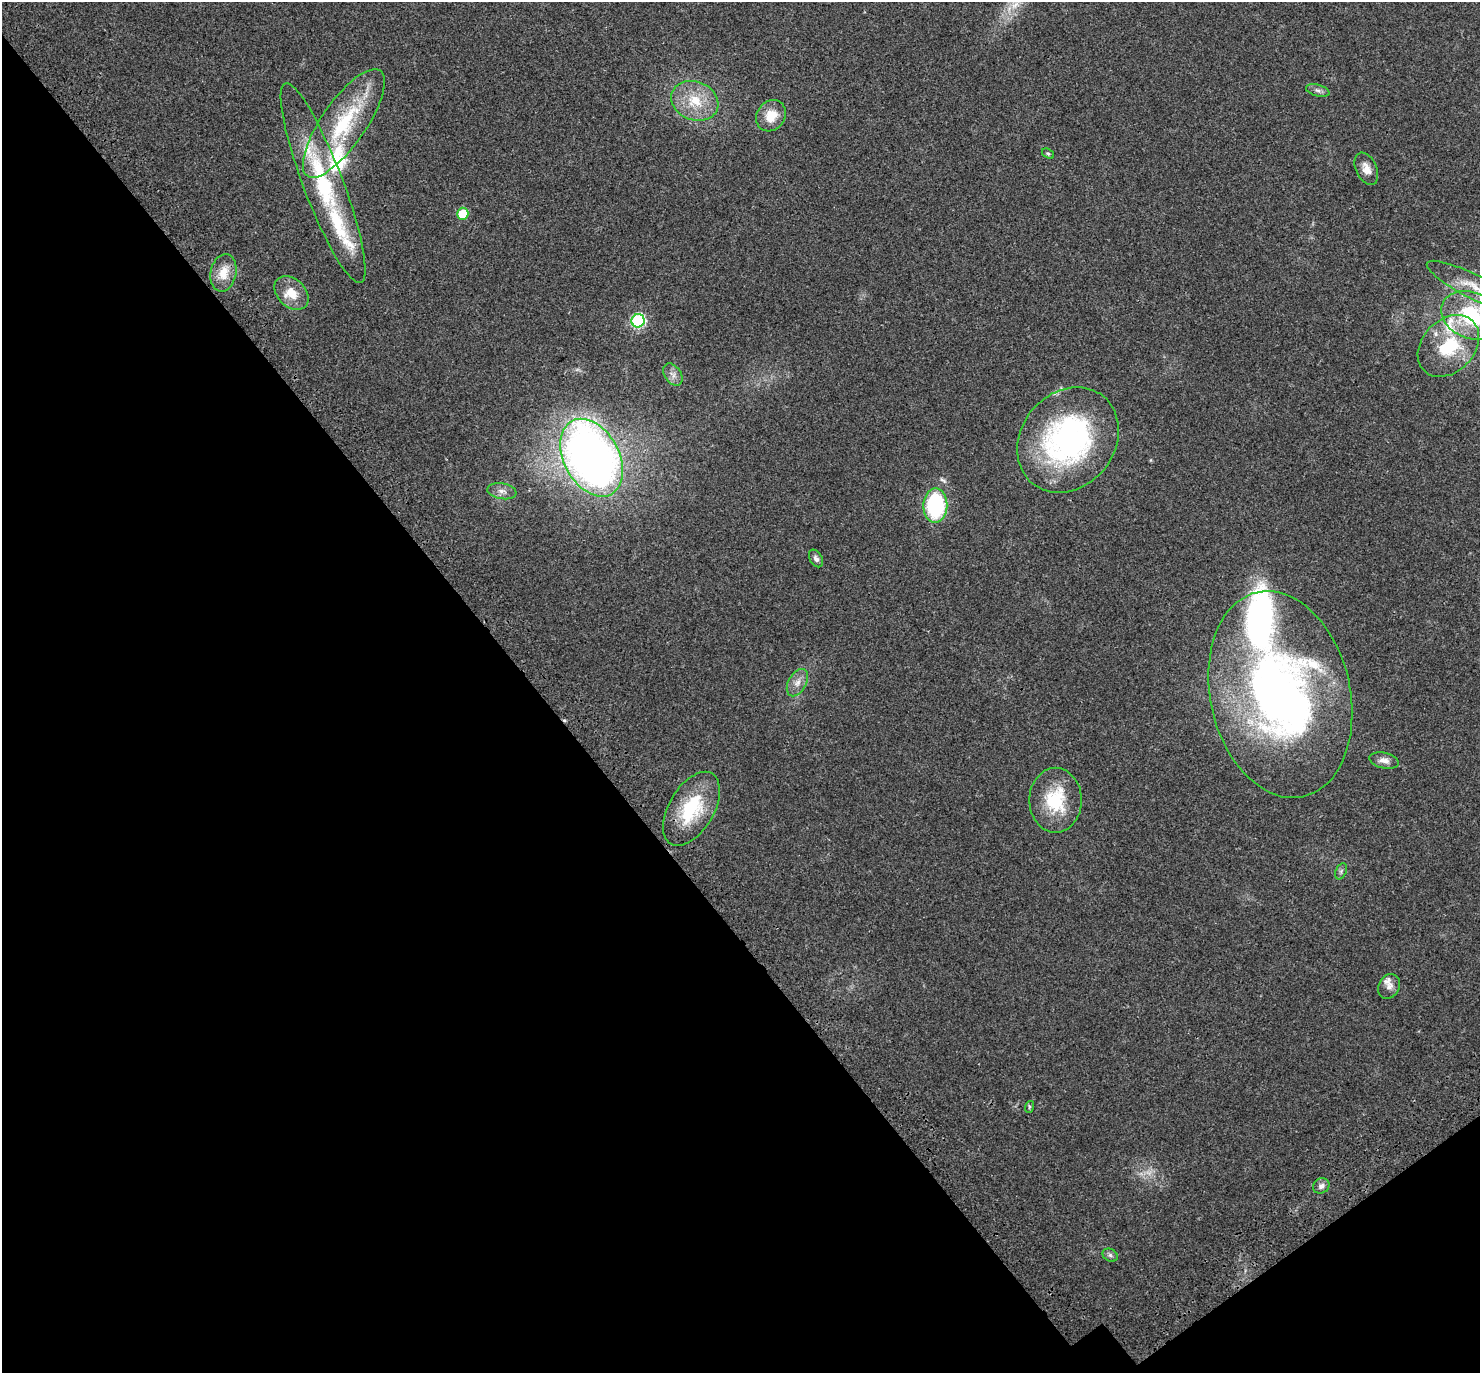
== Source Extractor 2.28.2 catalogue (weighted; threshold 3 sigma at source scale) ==
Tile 14 of 4 x 4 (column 2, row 4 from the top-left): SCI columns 1606-3083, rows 290-1660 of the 6171 x 6121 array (HDU 1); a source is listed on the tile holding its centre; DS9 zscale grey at full resolution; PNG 1482 x 1375 px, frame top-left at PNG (2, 2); each listed source drawn as its Kron ellipse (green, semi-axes under 4 px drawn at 4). Shown black and unused: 38% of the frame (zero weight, under 3 of 4 exposures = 9% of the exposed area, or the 3 px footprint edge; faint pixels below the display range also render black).
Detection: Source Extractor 2.28.2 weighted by HDU 2 'WHT'; one run over the whole footprint, this tile lists its part. Background 0.0369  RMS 0.0036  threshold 0.0163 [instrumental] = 3 sigma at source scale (4.5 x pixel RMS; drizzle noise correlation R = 1.50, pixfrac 1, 0.0396/0.0396 arcsec/px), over >= 5 px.
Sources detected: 43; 1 too faint to see at this stretch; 1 cosmic-ray / hot-pixel residue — neither listed nor drawn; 11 inside a brighter listed object's ellipse — not listed separately; the other 30 listed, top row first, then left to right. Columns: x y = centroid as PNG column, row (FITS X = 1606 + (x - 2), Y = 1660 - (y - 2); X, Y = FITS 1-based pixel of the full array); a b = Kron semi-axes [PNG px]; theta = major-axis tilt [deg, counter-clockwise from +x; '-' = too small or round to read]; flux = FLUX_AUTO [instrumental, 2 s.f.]
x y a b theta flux
1318 90 12 5 -15 1.3
695 101 24 19 -22 11
771 116 16 14 52 6.8
344 123 64 22 55 33
1048 154 6 4 -37 0.58
1366 169 17 10 -65 3.5
323 183 106 20 -69 42
463 214 6 5 - 9.4
223 273 19 13 79 5.7
1475 287 54 12 -27 9.4
291 293 19 14 -44 6
1472 316 32 23 -21 31
638 321 7 6 - 49
1448 346 35 26 46 21
673 375 12 8 -56 2.1
1068 440 56 47 51 85
592 458 42 27 -62 290
502 491 15 8 -10 2.3
935 505 17 12 89 36
816 558 9 6 -60 1.2
797 683 15 9 60 2.9
1280 694 105 70 -77 200
1384 761 15 7 -13 2.3
1055 800 32 26 -90 18
691 809 41 22 59 21
1341 871 8 5 66 0.82
1389 986 13 10 61 2.3
1029 1107 6 4 72 0.47
1321 1186 8 7 - 1.4
1110 1255 8 6 -28 0.93
Isophote crosses this tile's border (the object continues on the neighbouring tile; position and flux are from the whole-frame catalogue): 1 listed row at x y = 1472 316